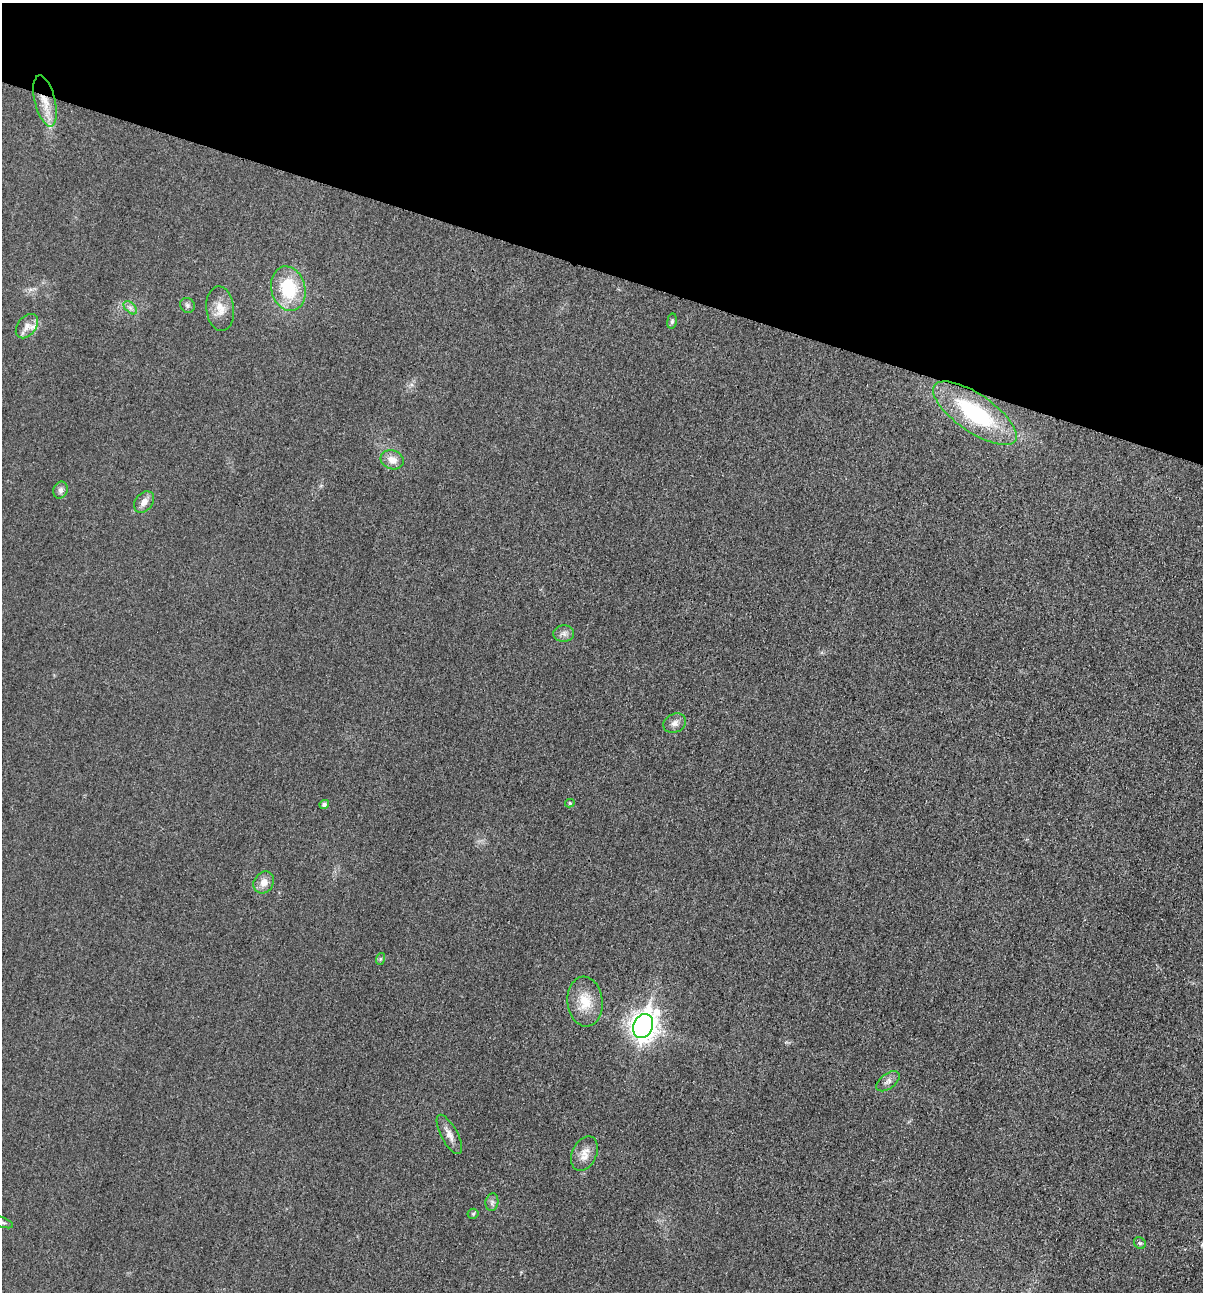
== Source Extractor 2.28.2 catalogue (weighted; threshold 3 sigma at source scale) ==
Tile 2 of 4 x 4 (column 2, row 1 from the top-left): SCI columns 1331-2531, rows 3881-5170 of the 5200 x 5181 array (HDU 1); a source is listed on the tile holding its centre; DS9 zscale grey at full resolution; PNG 1205 x 1294 px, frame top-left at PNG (2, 3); each listed source drawn as its Kron ellipse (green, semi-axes under 4 px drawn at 4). Shown black and unused: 21% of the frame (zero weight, under 3 of 4 exposures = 1% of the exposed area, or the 3 px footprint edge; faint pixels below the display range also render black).
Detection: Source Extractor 2.28.2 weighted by HDU 2 'WHT'; one run over the whole footprint, this tile lists its part. Background 0.0299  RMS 0.0059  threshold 0.0265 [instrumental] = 3 sigma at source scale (4.5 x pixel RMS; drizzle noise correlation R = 1.50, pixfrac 1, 0.05/0.05 arcsec/px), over >= 5 px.
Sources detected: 27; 1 inside a brighter listed object's ellipse — not listed separately; the other 26 listed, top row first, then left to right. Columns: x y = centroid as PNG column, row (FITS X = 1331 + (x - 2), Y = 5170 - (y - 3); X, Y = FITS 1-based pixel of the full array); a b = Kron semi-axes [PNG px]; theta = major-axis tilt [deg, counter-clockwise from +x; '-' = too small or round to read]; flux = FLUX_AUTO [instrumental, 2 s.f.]
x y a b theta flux
45 101 26 10 -76 11
288 289 22 17 -75 30
187 305 8 7 - 1.7
130 308 8 5 -45 1.8
220 309 22 14 -84 8.2
672 321 7 5 81 1.2
27 326 14 9 51 4.2
975 413 49 19 -34 58
392 460 12 9 -18 5.5
61 490 9 7 68 2.2
144 502 12 8 51 4.3
564 634 10 8 3 2.6
675 723 12 9 25 3.3
570 803 5 4 - 0.92
324 804 5 4 - 1.5
264 882 11 9 55 5.1
380 959 6 4 72 0.84
585 1002 25 17 -84 13
643 1026 12 9 66 550
888 1081 13 7 37 3
449 1134 22 8 -62 4.5
584 1154 18 12 65 6.2
492 1202 9 6 79 1.7
473 1214 5 5 - 0.82
2 1222 11 5 -20 1.6
1140 1243 6 5 - 1.1
Overlapping masked pixels (flux is a lower limit): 1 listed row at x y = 45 101
Isophote crosses this tile's border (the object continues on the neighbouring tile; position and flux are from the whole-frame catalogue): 1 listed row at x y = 2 1222